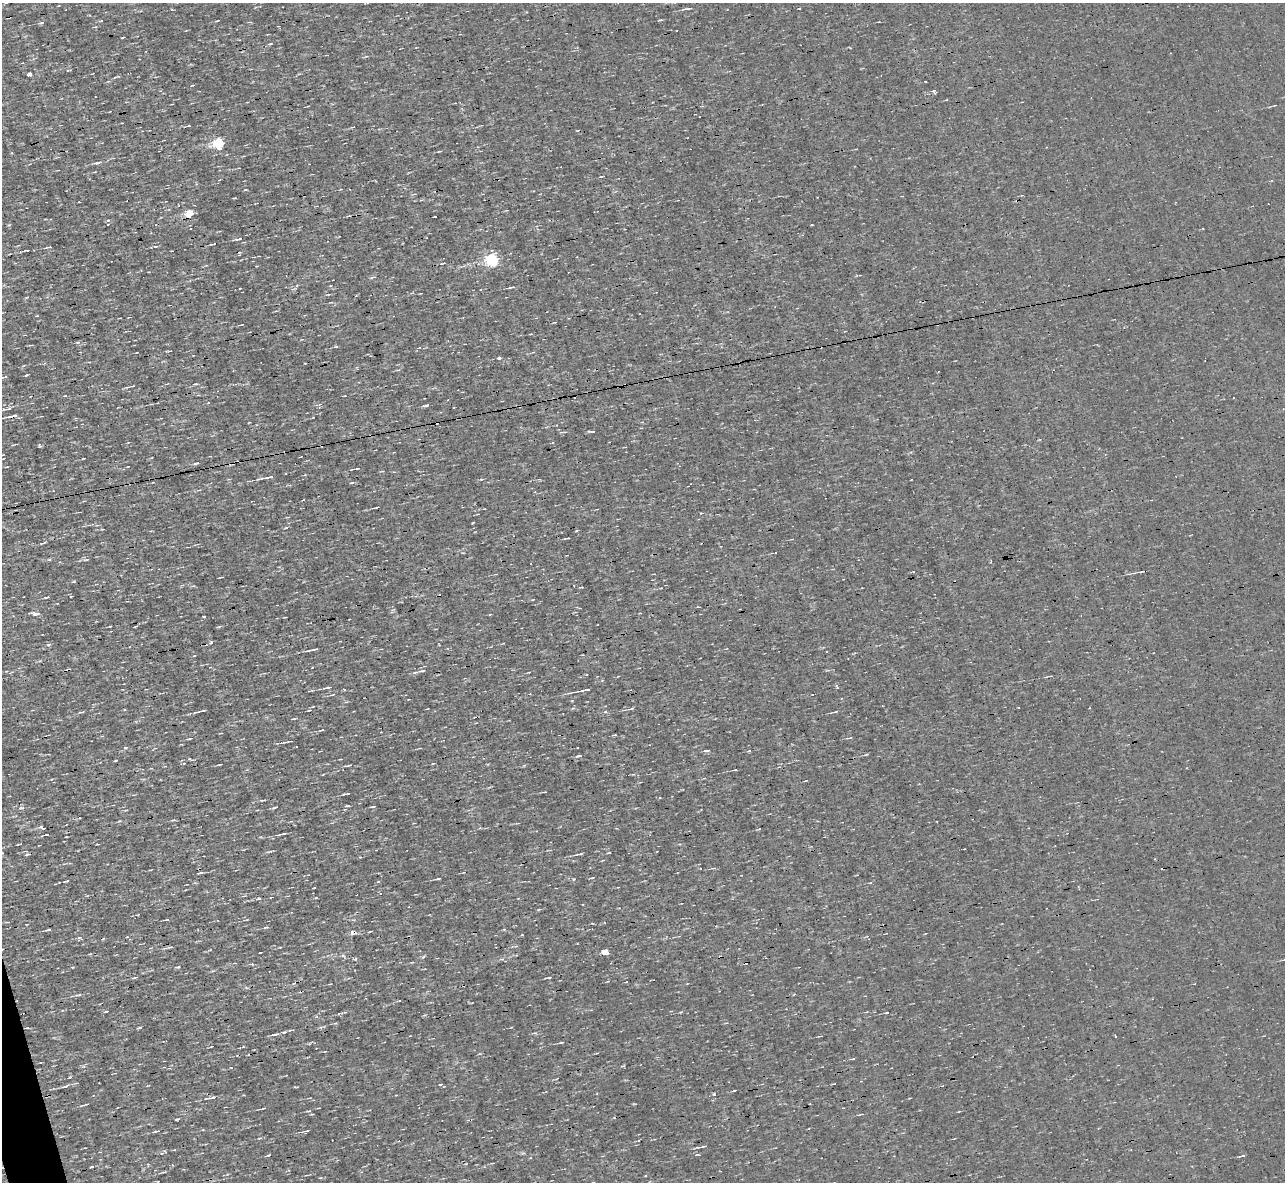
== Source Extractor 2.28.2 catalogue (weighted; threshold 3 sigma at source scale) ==
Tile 7 of 4 x 4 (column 3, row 2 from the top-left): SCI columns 2569-3851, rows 2506-3685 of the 5135 x 5132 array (HDU 1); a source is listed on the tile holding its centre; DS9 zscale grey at full resolution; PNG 1287 x 1184 px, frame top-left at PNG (2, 3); no overlay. Shown black and unused: <1% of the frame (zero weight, under 3 of 4 exposures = <1% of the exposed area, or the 3 px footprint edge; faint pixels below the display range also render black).
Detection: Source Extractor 2.28.2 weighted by HDU 2 'WHT'; one run over the whole footprint, this tile lists its part. Background 0.00167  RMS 0.043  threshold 0.195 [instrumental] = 3 sigma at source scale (4.5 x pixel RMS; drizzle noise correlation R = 1.50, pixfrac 1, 0.05/0.05 arcsec/px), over >= 5 px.
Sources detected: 139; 10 cosmic-ray / hot-pixel residue — not listed; the other 129 listed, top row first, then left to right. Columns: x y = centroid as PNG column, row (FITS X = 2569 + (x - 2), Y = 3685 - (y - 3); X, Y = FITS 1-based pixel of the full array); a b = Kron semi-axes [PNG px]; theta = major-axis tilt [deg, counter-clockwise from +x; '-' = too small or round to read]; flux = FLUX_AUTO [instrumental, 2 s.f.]
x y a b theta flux
688 8 13 3 6 11
41 23 7 4 16 8
95 27 5 2 - 3.2
30 74 4 3 - 73
193 85 4 2 - 3.4
933 91 6 4 -74 6.7
946 100 4 2 - 3.4
352 127 7 2 10 3.9
219 143 6 5 - 380
98 163 11 4 13 12
1271 181 3 3 - 20
190 213 5 5 - 120
239 239 7 3 14 10
212 244 6 2 9 5.2
49 247 4 2 - 5.8
27 250 3 2 - 3.6
492 259 6 5 - 640
257 266 3 2 - 3.2
512 287 8 3 10 7.7
240 288 3 2 - 3
37 316 3 2 - 3.5
336 347 6 3 9 4.9
499 358 4 4 - 6.8
26 375 4 3 - 4.4
2 377 5 3 - 5
133 386 5 2 - 3.7
65 395 4 3 - 3
426 405 7 3 13 7.6
8 409 9 4 6 11
13 416 12 3 13 29
591 431 9 3 -5 5.6
196 463 7 3 11 6.4
7 467 3 2 - 4.1
357 468 7 3 10 6.6
267 477 17 3 9 19
376 507 9 2 16 5.6
103 529 4 2 - 3.9
567 538 5 2 - 5
49 559 5 3 - 5.2
86 560 9 3 7 7.3
1141 572 8 2 8 6.8
496 574 4 3 - 3.3
574 586 3 2 - 4.3
71 596 3 2 - 4.1
47 597 5 2 - 5.8
36 614 7 4 15 11
204 616 3 2 - 5.4
314 649 12 3 12 12
422 671 11 4 10 12
328 687 8 2 11 9.8
344 690 3 3 - 11
585 690 11 3 11 19
631 709 9 3 10 7.1
309 710 6 4 17 5.2
203 711 10 2 6 9.1
605 712 5 3 - 5.1
835 712 7 3 13 5.1
102 736 4 3 - 3.6
190 738 8 2 11 6.2
850 738 5 3 - 4.4
285 742 10 2 3 6.8
125 748 5 3 - 4.8
707 750 7 3 1 6.7
578 756 8 3 13 7.9
115 761 4 2 - 3.4
433 763 4 3 - 3.3
219 764 7 2 18 4.5
349 765 8 3 14 6.1
524 765 6 3 20 4.9
735 770 3 2 - 4.5
346 794 7 2 8 8
347 806 6 2 5 5.7
275 807 7 3 17 7.3
373 807 5 2 - 5
41 827 8 3 -18 10
759 829 3 2 - 5.8
282 834 10 2 14 12
46 835 5 2 - 4.4
20 844 4 2 - 4.3
579 854 8 2 11 9.5
360 857 3 2 - 2.6
713 868 5 3 - 4.4
200 873 8 3 18 6.4
438 879 6 2 7 5.7
67 881 4 4 - 5.2
314 888 3 2 - 4.5
259 899 5 3 - 5.4
167 920 6 3 9 4.8
265 927 6 3 19 6
48 930 6 3 12 7.9
370 931 5 2 - 3.5
522 935 3 2 - 2.9
127 937 4 3 - 3.9
103 939 5 3 - 3.6
170 947 6 4 8 6.7
605 951 5 4 - 65
72 967 4 3 - 3.7
178 967 6 2 12 4.3
135 977 7 2 9 6.5
548 978 8 2 8 5.5
79 995 8 4 9 8.4
105 1011 6 2 19 4.1
681 1012 4 3 - 3.7
887 1012 6 3 4 5.2
335 1023 4 4 - 5
26 1028 5 3 - 5.6
139 1028 4 3 - 5.2
284 1032 5 4 - 5.3
276 1034 8 3 16 9.8
819 1036 9 2 14 4.7
561 1042 4 3 - 4.3
852 1059 7 2 9 4.6
70 1077 4 2 - 4
65 1086 9 4 15 11
714 1094 3 3 - 4.3
212 1097 11 3 11 14
86 1104 7 3 22 5.6
264 1108 4 3 - 3.9
309 1111 5 3 - 5
862 1114 3 3 - 3
177 1119 5 3 - 5
157 1131 7 3 12 5.9
306 1131 9 3 18 6.8
259 1138 7 3 9 5.3
704 1146 7 3 12 6.4
162 1153 6 4 20 7.7
268 1155 6 2 29 4.6
1243 1156 5 3 - 5.3
164 1172 6 3 11 5.7
Overlapping masked pixels (flux is a lower limit): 2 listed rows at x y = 13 416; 26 1028
Isophote crosses this tile's border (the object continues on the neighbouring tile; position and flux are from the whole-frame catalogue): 2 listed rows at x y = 2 377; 7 467
Unlisted compact peaks at least as high as the median listed source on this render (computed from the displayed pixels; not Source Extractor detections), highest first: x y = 355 959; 108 220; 48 645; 423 957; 574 879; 21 808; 190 759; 316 898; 473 523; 351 483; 481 479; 270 44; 749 751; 572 701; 440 1085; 79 938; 122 38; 343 956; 219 627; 538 910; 812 225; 119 821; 660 20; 535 1033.